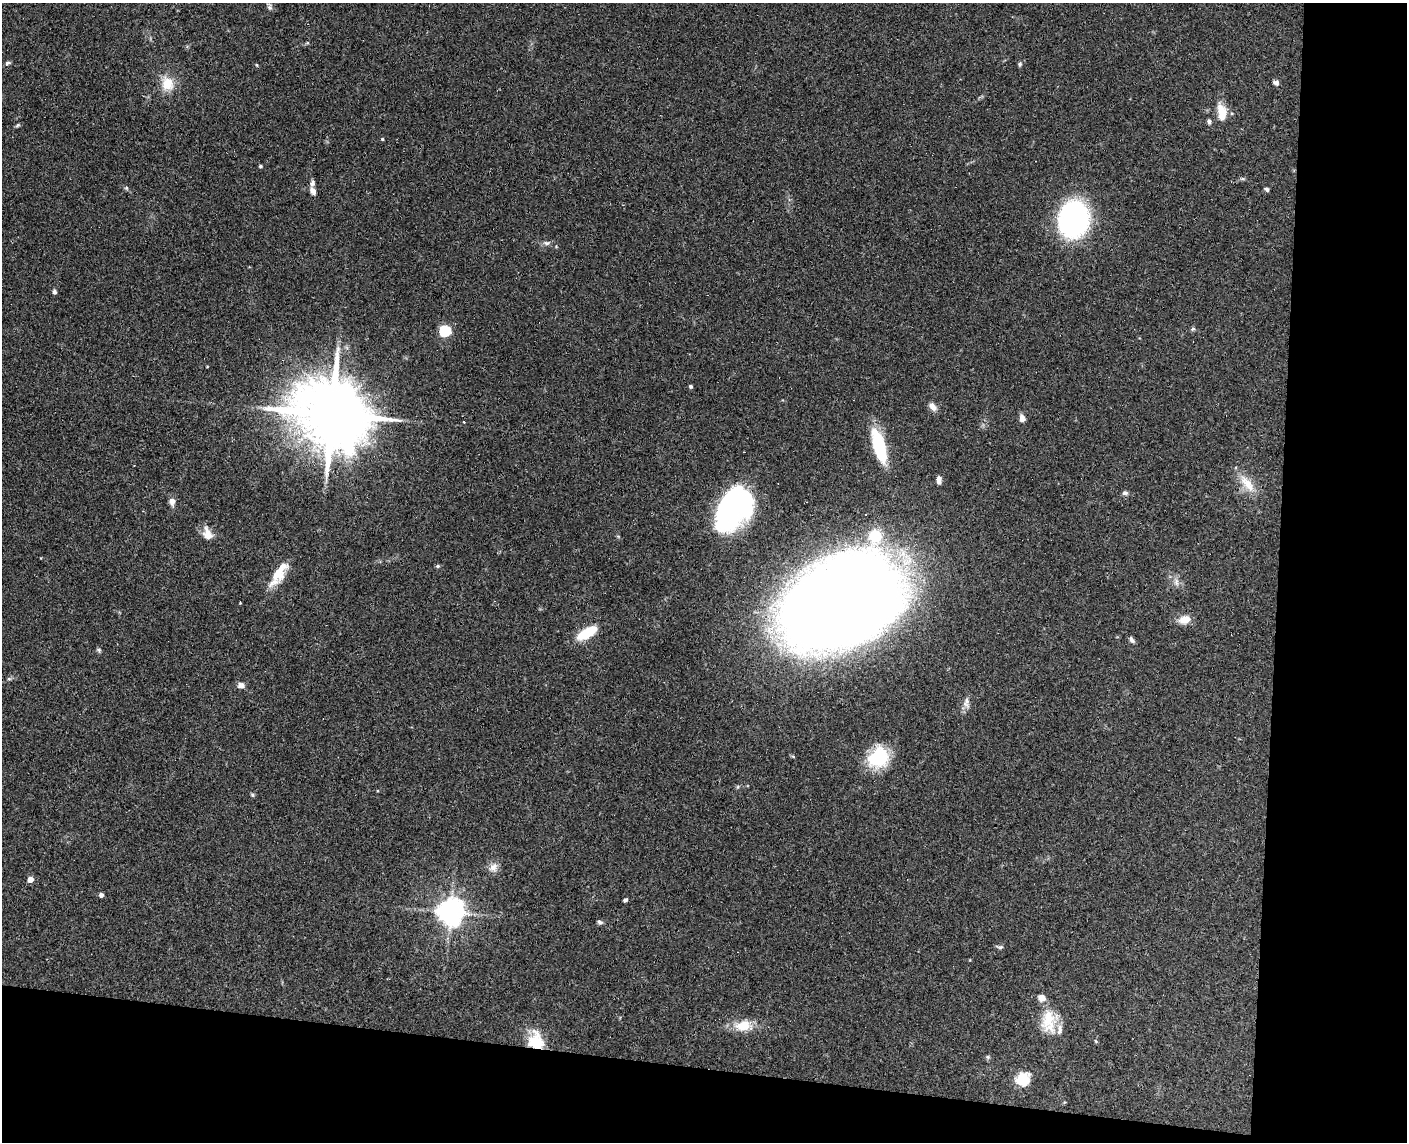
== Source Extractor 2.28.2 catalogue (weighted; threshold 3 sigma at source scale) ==
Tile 12 of 3 x 4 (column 3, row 4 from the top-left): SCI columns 2974-4378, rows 12-1151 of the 4654 x 4582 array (HDU 1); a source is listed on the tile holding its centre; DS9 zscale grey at full resolution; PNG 1409 x 1144 px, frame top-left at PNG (2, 3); no overlay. Shown black and unused: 16% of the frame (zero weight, under 3 of 4 exposures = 6% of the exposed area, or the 3 px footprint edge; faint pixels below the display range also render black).
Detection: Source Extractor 2.28.2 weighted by HDU 2 'WHT'; one run over the whole footprint, this tile lists its part. Background 0.138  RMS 0.0068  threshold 0.0308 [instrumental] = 3 sigma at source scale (4.5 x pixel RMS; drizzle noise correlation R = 1.50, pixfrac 1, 0.05/0.05 arcsec/px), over >= 5 px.
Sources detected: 61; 2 cosmic-ray / hot-pixel residue — not listed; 3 inside a brighter listed object's ellipse — not listed separately; the other 56 listed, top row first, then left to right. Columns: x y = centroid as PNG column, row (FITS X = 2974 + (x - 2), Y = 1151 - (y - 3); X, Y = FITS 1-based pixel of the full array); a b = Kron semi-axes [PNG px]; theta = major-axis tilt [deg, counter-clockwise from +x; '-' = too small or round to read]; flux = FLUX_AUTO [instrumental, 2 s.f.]
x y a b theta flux
270 7 8 6 -75 1.8
8 63 7 4 9 1.3
1020 64 6 5 - 1.1
257 65 5 3 - 0.58
1275 83 8 5 -19 1.8
167 84 18 16 -76 12
1222 112 20 10 -81 12
1209 121 6 4 -87 1.5
17 125 6 4 46 0.9
382 139 4 4 - 0.77
260 166 4 3 - 1.1
126 188 5 5 - 0.94
1267 189 5 4 - 1.2
313 191 10 7 -58 3.2
1074 219 30 24 81 140
546 243 8 5 -14 1.6
54 292 5 5 - 1.7
1193 329 6 5 - 1.2
445 331 5 5 - 67
691 386 4 4 - 1.1
933 407 12 7 -49 3.5
332 414 21 17 -19 7200
1022 418 9 6 -87 3.5
879 446 38 13 -74 37
939 480 9 6 85 3
1247 483 30 11 -52 12
1125 493 7 5 -5 1.7
172 501 7 6 - 3.9
734 509 40 26 56 190
207 534 12 8 -77 8.8
875 537 20 17 85 20
438 566 6 5 - 0.91
279 572 29 13 57 15
1176 582 11 6 86 2.8
842 602 87 58 28 1700
1185 619 10 7 18 9.9
587 633 22 9 31 21
1132 640 8 5 -61 1.9
99 650 6 4 -47 1.1
9 679 6 4 0 0.97
241 685 9 8 - 2.8
966 702 17 7 86 3.9
878 758 24 21 49 34
252 795 5 5 - 0.93
493 867 13 10 52 4.7
30 879 4 4 - 7.1
101 895 4 4 - 2.6
625 900 4 3 - 1.5
451 912 8 8 - 820
600 922 6 5 - 1.6
1000 947 8 5 8 1.4
1048 1021 32 17 -85 19
743 1026 18 12 20 13
536 1041 22 18 -76 19
988 1057 5 5 - 1
1023 1079 15 14 - 15
Overlapping masked pixels (flux is a lower limit): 2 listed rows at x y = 332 414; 536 1041